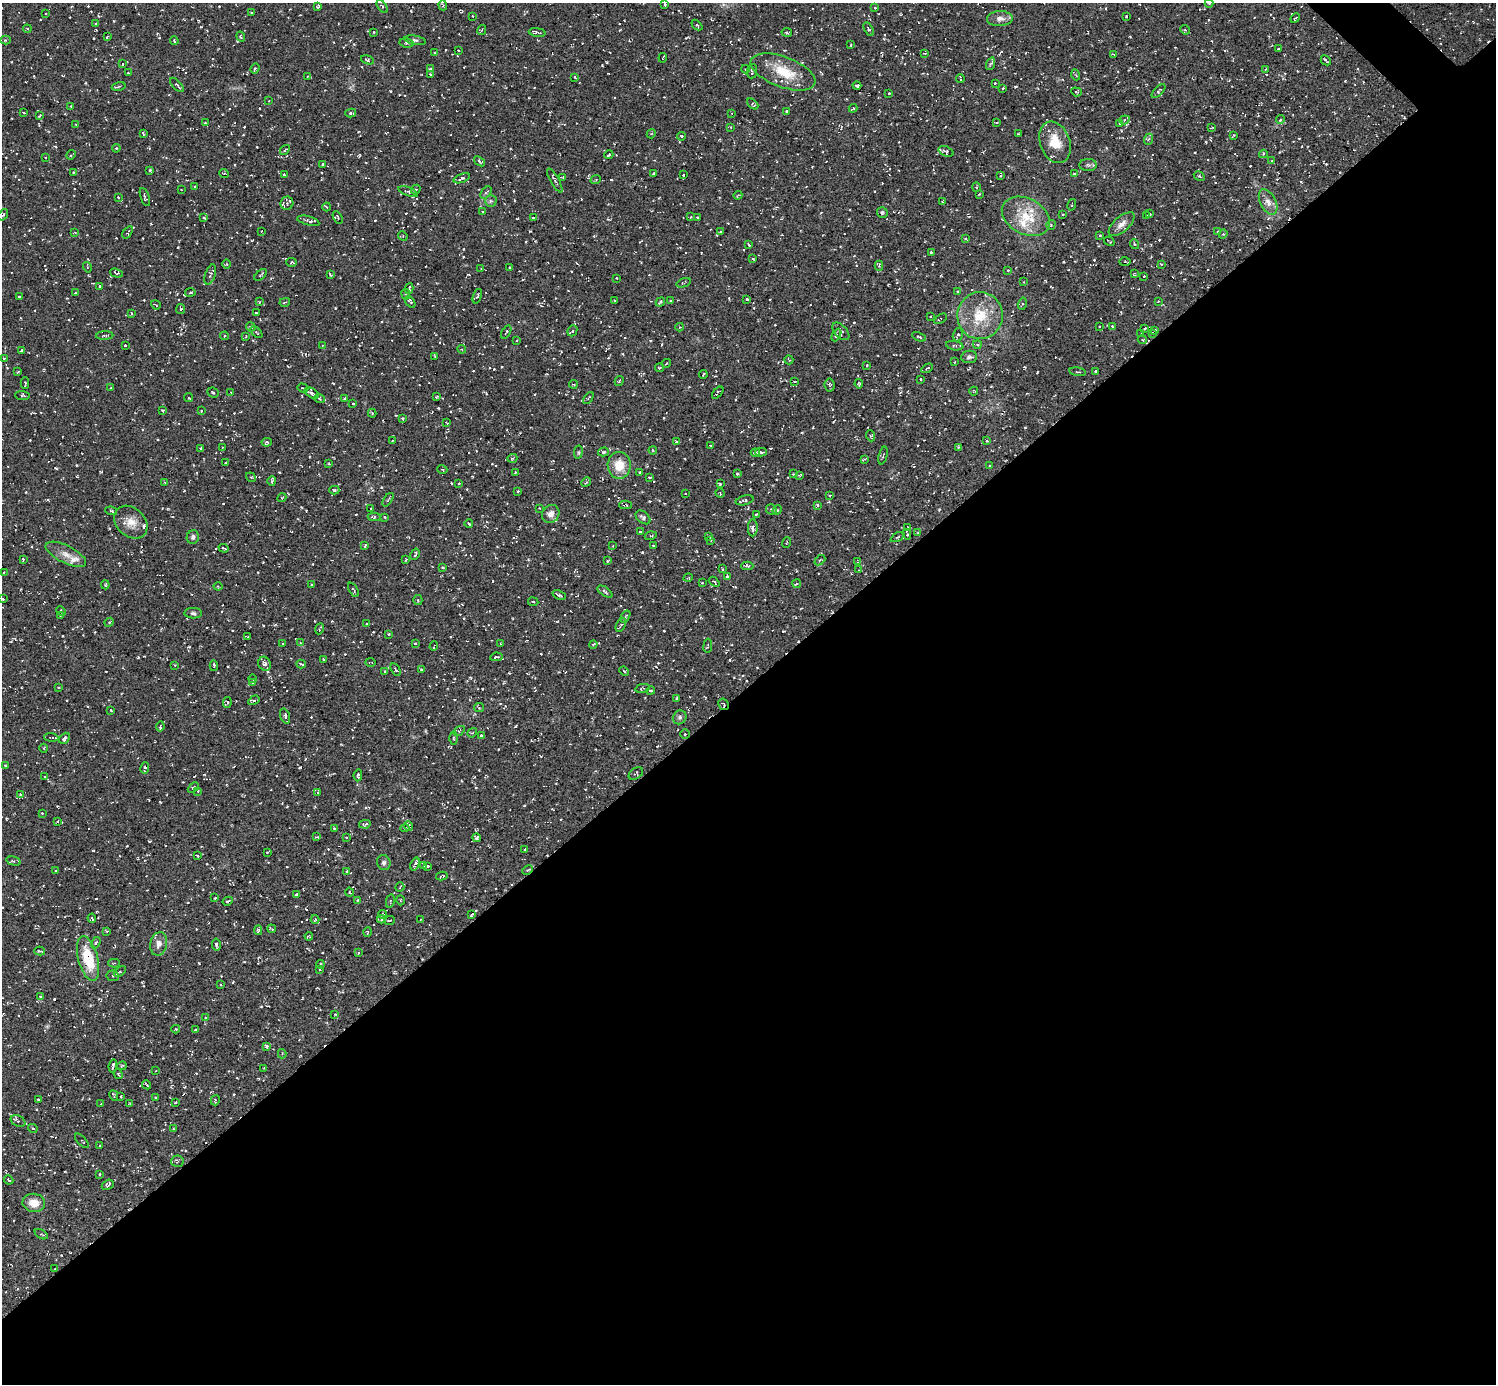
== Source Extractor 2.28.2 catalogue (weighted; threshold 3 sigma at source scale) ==
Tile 15 of 4 x 4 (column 3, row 4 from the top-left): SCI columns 2994-4487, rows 302-1683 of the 5986 x 5985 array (HDU 1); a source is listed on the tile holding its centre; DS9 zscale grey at full resolution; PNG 1498 x 1386 px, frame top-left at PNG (2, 3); each listed source drawn as its Kron ellipse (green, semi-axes under 4 px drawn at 4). Shown black and unused: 51% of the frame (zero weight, under 3 of 5 exposures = <1% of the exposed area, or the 3 px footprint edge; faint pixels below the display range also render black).
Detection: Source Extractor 2.28.2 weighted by HDU 2 'WHT'; one run over the whole footprint, this tile lists its part. Background 0.00766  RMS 0.0069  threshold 0.0311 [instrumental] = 3 sigma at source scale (4.5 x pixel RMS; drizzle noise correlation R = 1.50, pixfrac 1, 0.05/0.05 arcsec/px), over >= 5 px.
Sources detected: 964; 114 cosmic-ray / hot-pixel residue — neither listed nor drawn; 13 inside a brighter listed object's ellipse — not listed separately; of the other 837, all 500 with FLUX_AUTO >= 0.597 (the completeness limit of this list) listed and drawn (337 fainter detections not listed), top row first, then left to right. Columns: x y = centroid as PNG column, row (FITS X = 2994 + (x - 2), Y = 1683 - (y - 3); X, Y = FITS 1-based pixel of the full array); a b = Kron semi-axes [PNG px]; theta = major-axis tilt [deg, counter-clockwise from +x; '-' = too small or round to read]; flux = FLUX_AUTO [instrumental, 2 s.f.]
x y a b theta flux
1209 3 4 4 - 0.75
665 4 3 2 - 0.86
443 5 5 4 - 0.83
318 6 4 3 - 0.91
382 6 7 4 -53 1.1
875 7 3 3 - 0.69
251 13 4 3 - 0.86
45 14 3 2 - 0.66
473 16 3 2 - 0.69
1126 17 3 2 - 0.82
1295 18 5 3 - 0.69
1000 19 13 7 3 4.2
96 24 3 3 - 1.1
697 25 6 4 -42 0.96
27 29 4 3 - 0.7
869 29 7 3 -60 1.1
482 30 5 3 - 0.79
1185 30 5 4 - 0.74
373 32 3 3 - 0.89
537 32 8 3 -8 1.8
787 32 5 3 - 0.89
107 36 3 2 - 0.86
241 37 5 3 - 0.96
6 40 5 4 - 1.3
415 40 11 4 -11 1.9
174 41 4 3 - 0.95
407 43 7 4 -9 1.2
851 45 3 2 - 0.7
1279 49 4 3 - 1.3
458 50 2 2 - 0.69
435 53 3 2 - 0.8
925 53 3 2 - 0.89
1114 54 4 2 - 0.91
663 58 5 2 - 0.6
367 60 7 4 -19 0.93
1326 60 5 2 - 0.88
123 64 4 2 - 0.62
990 64 7 4 69 1.1
255 68 5 4 - 1.3
430 69 4 4 - 1.1
745 69 4 3 - 0.6
1265 69 4 3 - 0.71
752 71 7 5 84 1.4
783 72 34 15 -21 21
128 73 3 3 - 0.73
430 74 3 3 - 0.72
1076 75 5 3 - 0.66
308 76 3 3 - 0.7
575 77 4 2 - 1.1
960 79 4 2 - 0.79
995 83 3 3 - 0.81
177 85 9 3 -47 1.1
119 86 7 2 13 0.89
857 86 4 3 - 1.4
1003 88 3 3 - 1.5
1159 91 9 3 45 1.1
1076 92 5 4 - 0.78
889 93 3 3 - 0.91
269 101 3 2 - 0.88
753 104 6 3 -42 1
71 106 3 2 - 0.61
853 108 4 2 - 0.78
786 111 4 3 - 0.67
24 112 3 2 - 0.87
351 113 5 3 - 0.95
732 113 3 3 - 0.68
39 116 4 2 - 0.66
1280 119 4 3 - 1.2
1124 120 5 4 - 1.6
205 123 3 3 - 0.62
996 123 3 2 - 0.63
1119 123 4 3 - 0.65
76 125 3 2 - 0.85
731 127 2 2 - 0.66
1212 128 4 2 - 0.62
143 133 4 2 - 0.86
651 134 5 4 - 0.8
1019 134 4 3 - 0.93
1234 135 4 2 - 0.78
682 136 4 4 - 0.92
1149 139 6 3 68 0.78
1055 142 21 15 -70 15
116 148 4 3 - 0.67
285 150 5 3 - 0.61
946 151 8 5 -21 1.4
1263 154 4 4 - 0.76
71 155 5 3 - 0.93
609 155 4 2 - 1.2
45 157 3 2 - 0.77
479 161 6 3 -37 1.2
1272 161 3 2 - 0.95
323 164 4 2 - 0.9
1088 165 9 6 -1 1.7
150 170 3 3 - 0.94
73 172 3 2 - 0.84
224 173 5 3 - 0.7
654 173 3 3 - 1.5
1074 173 3 2 - 0.73
284 175 4 3 - 1.4
683 175 3 3 - 0.68
1001 176 3 3 - 0.77
1199 176 6 4 -32 1.3
563 177 4 3 - 0.76
462 178 8 4 21 1.9
596 179 5 3 - 0.75
555 180 13 3 -60 1.8
195 186 4 3 - 0.74
976 187 4 4 - 0.74
181 190 3 2 - 0.6
416 190 5 4 - 0.95
408 192 10 4 -20 1.3
486 192 7 4 51 1.5
979 194 3 2 - 0.61
738 195 4 3 - 0.66
118 197 3 3 - 0.68
145 197 9 3 -71 1.6
491 201 6 6 - 1.3
943 201 3 2 - 0.62
1268 202 13 8 -63 4.6
287 203 6 6 - 1.5
1072 205 6 2 77 0.6
326 207 4 3 - 0.74
482 212 3 2 - 0.61
882 212 5 5 - 1.3
1150 214 4 3 - 0.81
3 215 6 4 52 1.1
1063 215 3 3 - 0.98
1026 216 25 17 -28 22
1147 216 3 2 - 0.67
691 217 4 3 - 0.72
697 217 3 3 - 0.96
204 218 4 3 - 1
338 218 7 4 -61 1.2
533 218 4 3 - 0.8
308 221 11 4 -15 2.1
1122 224 16 7 42 4.6
1051 225 5 4 - 0.81
261 231 2 2 - 0.68
128 232 7 3 56 1.1
721 232 3 3 - 0.9
1218 232 3 2 - 0.97
75 233 4 3 - 0.69
1223 234 4 4 - 0.69
1100 235 3 2 - 0.75
403 236 5 4 - 0.88
965 239 3 3 - 0.8
1109 241 5 2 - 0.69
1134 244 5 3 - 0.62
749 245 4 2 - 0.85
931 252 3 2 - 0.79
753 259 3 3 - 0.86
291 262 5 3 - 1.2
1125 262 6 4 1 0.82
227 264 4 3 - 0.62
1162 264 4 3 - 0.76
879 266 5 4 - 1.4
87 267 5 3 - 0.61
509 267 3 2 - 0.65
481 269 4 3 - 0.63
1008 270 4 3 - 0.64
117 273 7 4 -16 0.97
210 274 10 5 71 1.9
1134 274 3 2 - 0.67
261 275 7 3 40 0.95
330 275 4 3 - 0.82
1144 276 3 2 - 0.98
617 278 3 2 - 0.78
1024 282 3 3 - 0.65
684 283 7 2 20 0.8
100 286 3 3 - 0.77
409 289 5 2 - 1.1
957 291 3 2 - 0.64
190 292 5 3 - 0.74
75 293 3 3 - 1.1
406 294 5 3 - 0.66
477 296 7 3 71 0.94
19 297 3 2 - 0.9
747 299 3 2 - 0.7
614 300 3 2 - 0.79
670 301 3 2 - 0.72
1158 301 3 2 - 0.64
259 302 3 3 - 0.82
285 302 5 2 - 0.79
410 302 6 3 -51 1.1
660 302 5 3 - 1.2
1022 304 6 4 74 0.93
156 305 5 2 - 0.76
181 309 5 4 - 0.91
131 313 3 3 - 0.89
257 313 3 2 - 0.69
980 316 23 22 - 25
931 317 4 3 - 0.65
940 319 7 2 32 0.65
1099 326 3 2 - 0.7
1112 326 3 2 - 0.71
251 327 5 4 - 0.99
680 327 4 4 - 0.79
1145 329 3 2 - 0.84
1155 330 3 3 - 0.8
572 331 6 4 66 1.4
841 331 10 6 -47 1.9
256 332 7 3 -41 0.73
506 332 7 2 60 0.71
1152 333 3 3 - 0.82
1141 334 3 2 - 0.65
836 335 7 4 63 1.3
958 335 7 5 73 1.3
105 336 8 3 3 0.94
224 336 4 4 - 0.97
246 336 4 3 - 0.67
919 337 7 3 -24 1.5
517 340 2 2 - 0.61
1142 340 5 3 - 0.78
977 344 4 3 - 0.85
125 345 3 3 - 0.91
322 345 3 3 - 0.61
955 346 9 4 -10 1.5
462 349 4 4 - 0.78
21 350 4 3 - 0.86
435 356 4 2 - 0.67
969 357 8 6 6 1.9
4 358 3 2 - 0.61
789 360 4 2 - 0.6
954 362 2 2 - 0.63
667 363 4 3 - 0.62
867 365 3 3 - 0.74
659 368 4 3 - 0.65
927 368 6 2 30 0.69
1095 371 3 3 - 1.1
17 372 3 2 - 0.6
1078 372 8 2 -8 0.72
703 374 4 2 - 0.79
920 379 3 3 - 0.69
619 381 5 3 - 0.83
795 381 4 3 - 0.79
25 383 6 2 88 0.86
573 384 4 2 - 0.6
859 384 4 2 - 0.95
830 385 6 5 - 1.5
111 388 4 3 - 0.74
303 388 6 3 -19 1
974 391 4 4 - 0.7
213 392 6 5 - 1.1
231 392 3 2 - 0.68
312 393 8 4 -33 2.8
718 393 7 3 46 0.97
22 395 7 4 -5 1.2
436 397 4 3 - 0.8
189 398 5 2 - 0.78
588 398 7 3 54 1.2
319 399 5 3 - 0.9
344 399 4 3 - 0.65
353 403 3 2 - 0.74
163 410 4 3 - 0.75
201 411 3 3 - 0.78
372 413 4 4 - 0.77
402 418 3 3 - 0.89
446 422 4 2 - 0.85
871 436 5 3 - 0.73
393 441 3 3 - 0.67
987 441 4 3 - 0.69
267 442 5 4 - 0.88
676 442 4 3 - 0.98
710 445 3 2 - 0.82
223 447 3 2 - 0.67
958 447 4 4 - 0.64
200 448 3 3 - 1.6
653 450 4 3 - 0.72
578 452 7 3 81 0.75
603 452 5 4 - 0.91
761 452 6 3 -3 1.5
755 453 4 3 - 1.4
883 455 9 2 75 0.8
512 458 5 3 - 0.83
864 459 4 3 - 0.83
225 462 3 3 - 1.1
329 464 4 3 - 0.61
619 465 13 11 -89 13
990 465 3 2 - 0.69
442 469 5 3 - 0.61
516 472 4 3 - 0.66
640 472 4 3 - 0.82
737 474 4 3 - 1.9
793 474 3 2 - 0.64
799 475 3 2 - 0.67
251 477 5 4 - 0.83
650 477 3 2 - 0.68
272 481 5 3 - 1.5
586 482 5 4 - 0.85
165 483 4 3 - 0.93
459 483 3 2 - 0.91
720 484 4 3 - 0.95
334 490 5 4 - 0.9
518 491 3 3 - 0.89
685 493 3 2 - 0.67
720 493 4 3 - 0.63
830 495 4 3 - 0.68
282 498 5 4 - 0.67
388 500 8 3 56 0.86
744 500 9 4 15 2
625 505 6 3 2 0.82
817 505 4 3 - 1.2
540 508 3 2 - 0.91
371 509 3 2 - 0.6
771 510 6 5 - 1.1
777 510 5 4 - 0.9
111 511 6 4 -9 1.1
551 514 9 8 - 4.5
757 514 3 2 - 1.2
374 517 6 3 0 1.4
385 517 3 2 - 0.88
643 517 8 5 -39 1.7
131 522 19 14 -42 8.8
469 524 4 3 - 1.7
908 527 4 3 - 0.82
753 528 8 5 90 2.5
640 532 3 3 - 0.81
918 532 4 3 - 0.7
907 534 5 3 - 1.2
651 536 6 3 17 0.87
193 537 7 6 - 1.9
709 537 3 3 - 1.1
898 537 7 3 26 0.81
711 540 3 3 - 0.82
787 542 5 2 - 0.68
365 545 4 3 - 0.94
654 545 3 3 - 0.63
613 546 3 3 - 0.68
224 548 5 2 - 0.92
66 554 22 8 -27 6.7
415 554 6 3 60 1.3
23 559 3 3 - 0.95
406 560 3 2 - 0.77
820 560 6 3 43 0.83
608 561 4 3 - 0.84
857 562 4 2 - 0.93
747 566 6 3 1 1.5
442 568 3 3 - 0.8
722 569 3 2 - 0.63
859 570 3 2 - 0.6
4 573 3 2 - 0.79
727 576 4 3 - 0.81
688 578 5 3 - 0.61
714 582 6 3 -40 1.2
702 583 2 2 - 0.6
312 584 3 2 - 0.74
797 584 4 2 - 0.75
105 585 4 3 - 0.84
218 586 4 4 - 0.66
353 590 8 3 -60 1.1
605 592 9 4 -36 1.4
559 595 7 3 -23 1.4
3 599 3 3 - 0.73
418 600 5 4 - 0.9
533 602 5 4 - 0.99
61 611 5 3 - 0.76
193 613 9 5 -1 1.7
60 615 4 4 - 0.79
625 617 6 3 59 1
109 622 4 4 - 0.73
366 624 3 3 - 0.68
621 625 7 4 63 1.1
320 629 6 2 67 0.65
389 634 3 3 - 0.7
247 637 3 2 - 0.69
283 643 3 2 - 0.74
300 643 4 3 - 0.87
415 643 3 3 - 0.73
501 644 3 3 - 0.61
593 644 4 3 - 0.74
434 646 5 3 - 0.71
708 646 7 3 83 0.7
496 657 6 3 9 1.3
324 659 3 3 - 1
370 662 5 2 - 0.6
265 664 7 6 - 2.5
301 664 5 2 - 0.89
175 665 3 2 - 0.62
214 666 5 3 - 1.3
421 669 3 2 - 0.87
396 670 7 3 -60 1
385 671 3 3 - 0.69
624 671 5 3 - 0.62
253 679 4 3 - 0.67
252 683 4 3 - 0.72
59 687 3 2 - 0.6
642 688 7 4 12 1.2
651 691 4 3 - 1.4
677 698 4 3 - 0.88
254 700 6 3 32 1.3
227 703 5 3 - 1
723 704 6 4 -61 1.4
479 708 5 4 - 0.82
111 710 3 2 - 0.8
285 716 8 4 -74 1.3
680 717 7 6 - 1.6
160 726 5 3 - 1.5
459 731 6 4 35 0.68
472 733 5 4 - 0.72
685 734 4 4 - 1
481 736 4 3 - 0.79
51 737 7 2 -4 0.65
64 738 6 4 49 2.2
454 738 7 3 -90 0.84
44 748 4 3 - 0.63
6 765 3 2 - 0.74
145 768 6 3 79 1.1
636 774 8 5 36 1.1
358 775 6 3 83 0.99
45 777 3 2 - 0.76
193 788 6 3 42 1.1
198 791 3 3 - 0.62
317 792 4 3 - 0.7
20 794 4 4 - 0.9
42 813 3 3 - 0.64
57 821 3 2 - 0.86
365 824 6 3 11 1.1
409 826 5 4 - 1.5
334 828 3 3 - 0.82
405 828 4 3 - 0.67
316 837 4 3 - 0.79
347 837 3 2 - 0.64
476 838 4 4 - 1.3
525 849 3 3 - 0.86
267 852 4 2 - 1
197 856 4 2 - 0.78
13 861 7 4 -14 1.1
384 863 8 6 -70 2
415 864 7 3 69 2
424 866 4 3 - 0.74
428 866 3 2 - 0.7
56 870 3 2 - 0.61
527 870 5 4 - 0.97
347 871 4 3 - 1
442 876 6 3 11 0.78
400 887 5 2 - 0.61
349 892 4 3 - 0.68
296 894 3 3 - 0.77
215 898 3 2 - 0.86
357 900 3 3 - 0.74
400 900 5 3 - 0.69
228 901 5 2 - 0.81
390 901 7 3 79 0.77
382 914 4 3 - 0.76
471 915 4 2 - 0.81
92 918 5 2 - 1.1
315 919 4 3 - 0.78
381 919 4 4 - 1.1
421 919 3 2 - 0.63
390 920 5 2 - 0.66
272 929 4 2 - 0.88
258 930 5 4 - 0.84
107 931 4 3 - 0.65
368 932 4 3 - 0.61
309 936 4 3 - 0.88
96 943 6 4 59 1.3
159 944 12 8 79 4.4
216 944 6 3 -80 1.9
40 951 5 3 - 0.82
358 953 3 2 - 0.69
88 959 23 9 -75 28
114 963 6 3 1 0.76
320 964 4 2 - 0.91
320 969 2 2 - 0.6
120 971 7 4 33 1.2
113 976 6 5 - 1.1
221 985 3 3 - 0.79
40 996 3 3 - 1
335 1014 3 3 - 0.76
206 1017 3 2 - 0.63
176 1029 4 3 - 0.83
196 1030 3 3 - 1
266 1046 4 4 - 1.3
282 1054 4 4 - 0.81
113 1066 6 3 83 1.4
122 1066 5 3 - 0.65
264 1068 3 2 - 0.63
156 1071 4 3 - 0.65
118 1074 5 3 - 0.89
147 1085 5 2 - 0.7
114 1095 5 2 - 1.1
121 1096 3 2 - 0.63
156 1098 3 3 - 1.4
38 1099 3 3 - 1
215 1100 5 3 - 0.84
176 1102 3 2 - 0.62
101 1104 3 3 - 0.99
130 1104 3 3 - 0.65
18 1121 8 5 -28 1.4
33 1128 5 3 - 0.66
173 1129 3 2 - 0.68
82 1141 9 3 -48 0.98
100 1146 3 3 - 0.69
177 1161 6 5 - 1.3
100 1174 3 3 - 1
9 1180 5 3 - 0.8
108 1185 6 4 31 1.3
34 1203 11 9 -9 8.8
41 1234 7 4 -29 1.1
55 1269 3 2 - 0.71
Overlapping masked pixels (flux is a lower limit): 2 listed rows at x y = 723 704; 527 870
Isophote crosses this tile's border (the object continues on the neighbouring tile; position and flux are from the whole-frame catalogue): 2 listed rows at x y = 1209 3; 318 6
Unlisted compact peaks at least as high as the median listed source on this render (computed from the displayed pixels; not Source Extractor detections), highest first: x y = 101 472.